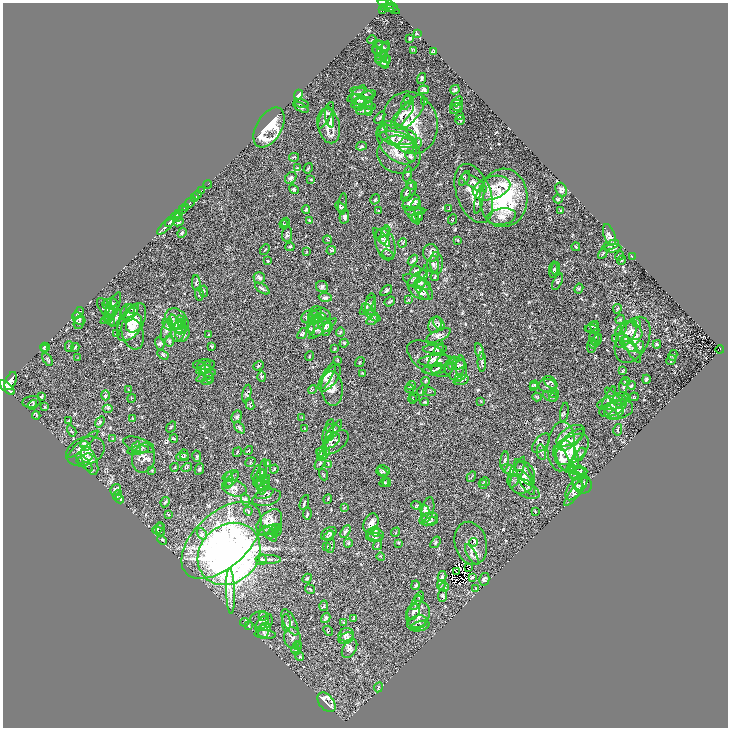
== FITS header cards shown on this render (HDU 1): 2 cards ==
NAXIS1  =                 1451
NAXIS2  =                 1451

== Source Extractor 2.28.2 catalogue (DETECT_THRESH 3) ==
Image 1451 x 1451 px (HDU 1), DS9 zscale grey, zoomed out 1/2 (1 PNG px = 2 x 2 image px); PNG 730 x 730 px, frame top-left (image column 2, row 1450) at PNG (3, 3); each listed source drawn as its Kron ellipse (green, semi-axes under 4 px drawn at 4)
Background 0.446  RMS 0.019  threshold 0.0578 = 3 sigma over >= 5 px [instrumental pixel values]
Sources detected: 599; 23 cannot appear on this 1/2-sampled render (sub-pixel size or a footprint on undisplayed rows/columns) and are neither listed nor drawn; of the other 576, the 500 brightest by FLUX_AUTO listed and drawn (76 fainter detections omitted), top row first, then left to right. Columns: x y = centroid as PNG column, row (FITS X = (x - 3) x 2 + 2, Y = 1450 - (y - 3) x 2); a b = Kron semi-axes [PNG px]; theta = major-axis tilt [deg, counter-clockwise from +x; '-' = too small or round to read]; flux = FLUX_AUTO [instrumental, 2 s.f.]
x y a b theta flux
389 4 4 2 - 500
385 7 3 2 - 88
389 7 12 2 -30 140
392 7 6 3 -9 150
391 9 3 1 - 57
382 10 3 2 - 160
417 33 3 2 - 3.8
410 38 3 2 - 3.7
372 40 5 2 - 2.9
381 46 9 3 -21 5.5
378 48 7 3 70 4.8
414 50 3 2 - 2.1
382 51 11 3 54 7.7
379 52 8 4 -36 6.9
434 52 3 3 - 6
382 57 7 3 42 5
385 58 5 3 - 4.3
385 61 6 3 58 5.9
382 62 8 3 -42 6.4
422 78 6 3 71 5.6
424 90 5 3 - 7.9
455 90 5 3 - 5
362 93 12 3 -14 9.6
298 94 5 3 - 39
356 94 11 3 42 7.8
364 99 14 5 33 19
359 100 8 5 -17 14
409 100 5 3 - 3.7
424 101 3 3 - 2.4
458 101 6 4 40 5.8
406 102 8 3 74 5.3
302 104 7 3 -11 6.1
360 104 6 5 - 12
365 104 11 3 -20 11
456 105 6 5 - 6.9
301 107 8 2 -27 4.1
369 107 9 4 -88 9
456 108 7 5 35 8.6
364 110 8 3 10 8.2
410 112 21 9 50 45
326 115 15 4 64 13
402 115 17 6 50 21
459 116 3 3 - 2.6
329 117 11 3 -79 8.3
380 118 7 3 52 4.6
460 120 5 5 - 4.1
410 123 31 26 -71 150
329 126 18 11 -76 53
269 127 22 12 60 140
383 128 5 4 - 4.9
397 135 20 9 -12 42
399 139 19 7 -14 39
396 143 25 15 -50 99
417 143 5 2 - 2.9
407 145 8 7 - 17
361 146 5 4 - 5.3
399 154 22 19 -14 58
410 156 6 4 -63 6
294 157 5 3 - 5
297 168 3 2 - 2.3
308 168 5 2 - 3.6
408 174 8 2 78 3.8
291 178 6 5 - 7.4
465 178 8 2 60 4.4
311 179 3 2 - 2.5
474 183 14 5 -34 16
208 184 4 2 - 40
410 185 5 2 - 3.6
491 188 19 11 17 58
294 189 5 3 - 5
561 190 7 5 -65 8.6
201 191 2 2 - 240
409 192 11 5 57 11
406 193 6 4 62 5.6
474 193 31 17 -69 75
197 195 4 2 - 770
194 198 2 2 - 200
504 198 29 24 87 280
375 199 5 3 - 4.2
558 199 5 4 - 3.4
479 200 14 3 77 9.1
190 203 6 2 45 1500
411 203 9 7 39 45
343 204 11 4 85 6.1
416 204 6 4 56 6
340 207 6 3 -49 4.3
185 208 4 3 - 570
449 209 4 2 - 2.2
182 210 2 1 - 180
306 210 4 3 - 4
378 210 4 2 - 2.3
561 210 4 3 - 2.9
415 211 10 2 3 5.8
179 213 4 2 - 320
419 214 7 4 -75 7.6
412 215 11 2 -53 5.5
176 216 5 3 - 270
344 217 7 4 79 7.8
417 217 6 2 19 5.7
501 217 15 8 10 30
178 218 2 1 - 57
453 219 5 3 - 2.4
309 220 4 3 - 3.4
170 222 6 2 47 1000
179 222 5 3 - 4.9
286 222 4 2 - 2.6
284 224 4 3 - 3.1
165 227 10 2 42 1100
182 233 5 3 - 4.4
382 233 9 3 26 5.7
287 234 7 5 82 10
385 235 9 3 76 7
609 235 11 5 -70 16
381 237 12 4 -47 14
327 240 4 3 - 3.9
458 240 3 2 - 2.4
403 243 4 3 - 3.4
385 244 16 9 -73 40
611 245 9 4 21 8.5
290 247 5 3 - 3.3
576 247 4 2 - 2.5
613 248 8 4 5 7.4
265 250 6 2 48 3.7
331 250 5 3 - 3.8
306 252 3 3 - 2.4
431 253 9 8 - 16
603 253 6 2 60 3.3
388 254 6 2 -25 2.8
619 256 4 3 - 2.9
632 257 4 1 - 4.1
413 260 6 4 50 6.4
621 260 5 2 - 2.4
268 261 4 3 - 3
436 263 11 6 -87 12
433 265 8 6 89 10
555 268 6 3 80 4.9
553 270 8 2 84 4.4
416 271 5 5 - 6.9
435 277 4 2 - 3.4
259 278 6 5 - 8.2
417 278 11 4 38 12
422 279 14 4 73 13
417 282 15 6 -22 20
558 282 9 4 65 6.5
196 283 8 3 -88 5.7
322 287 6 5 - 7.7
262 288 8 3 -34 6.8
579 289 5 3 - 3.9
386 290 7 3 36 5.2
423 290 12 7 -50 26
204 291 5 3 - 4
419 292 11 5 -29 15
199 294 6 3 -79 5.2
325 297 6 4 -4 6.9
408 300 3 3 - 2.2
390 301 6 3 39 4.5
110 303 7 3 7 5.2
107 304 5 2 - 3.5
113 306 15 5 63 12
367 306 11 4 53 8.3
371 306 12 5 85 12
106 308 12 6 -52 13
132 309 6 3 -27 5.2
368 309 7 4 -35 7
617 309 5 2 - 3.5
78 313 6 3 54 3.8
128 313 9 7 82 20
131 313 11 3 54 11
321 313 11 6 -21 11
315 314 7 2 39 4.5
110 315 12 3 44 6.5
373 316 8 3 -32 7.7
307 317 6 5 - 8.8
115 318 10 4 69 8.6
313 318 7 5 82 10
319 318 6 3 31 5.5
79 319 7 5 -40 9.4
108 319 4 4 - 5.4
316 319 6 3 10 6
620 319 5 2 - 3.5
110 320 6 3 -46 6.2
372 320 6 3 31 4.5
177 321 14 10 -51 35
132 322 21 11 59 61
181 322 7 3 -63 7.3
79 323 7 5 73 7.4
134 323 10 7 60 31
636 323 5 2 - 3.5
439 324 7 5 -59 7.9
168 325 6 4 -50 10
176 325 11 5 -62 20
325 325 8 6 -38 11
435 325 8 6 71 12
179 326 5 3 - 5.7
592 326 7 2 36 4.6
594 327 6 3 -78 3.8
167 329 11 5 71 15
311 329 5 4 - 6.4
316 329 8 7 - 16
323 329 16 2 35 8.7
326 329 7 3 71 5.5
592 329 7 3 -8 6.2
621 329 7 3 46 6.8
179 330 11 7 76 26
632 331 12 8 -33 24
340 332 5 3 - 3.7
133 333 16 10 -73 30
182 333 8 7 - 17
117 334 4 2 - 5
302 334 6 4 54 5.9
627 334 15 7 55 32
209 335 4 2 - 2.8
439 335 13 5 25 15
615 338 3 2 - 2.2
594 340 7 3 -66 6
597 340 6 3 62 5
625 340 5 3 - 6
633 340 25 15 62 72
169 341 5 4 - 5.5
344 343 4 4 - 4.3
160 344 6 4 -73 6.3
593 344 5 4 - 5.2
657 344 4 3 - 3.3
212 346 4 2 - 3.4
591 346 7 3 86 4.7
629 346 8 4 -32 9.9
45 347 5 4 - 5.2
69 347 5 3 - 3.1
75 347 4 2 - 3.6
640 347 6 4 72 6.9
44 349 4 3 - 4.1
334 349 3 2 - 2.6
435 349 12 4 1 11
720 349 4 2 - 84
632 350 15 5 -59 15
479 351 8 4 -76 9.3
163 355 6 4 -31 5.9
436 355 15 4 60 15
673 355 5 2 - 3.1
310 356 5 2 - 2.7
77 358 4 2 - 2.2
48 359 7 4 -60 5.2
430 359 25 14 -34 35
337 360 3 3 - 2.4
436 360 18 5 3 16
671 360 5 2 - 4.2
360 362 5 2 - 2.4
482 362 10 3 90 7.7
452 364 6 3 65 4.1
204 365 11 5 4 11
458 365 7 3 21 6.4
460 365 10 3 85 5.4
259 366 6 3 38 5
206 367 6 2 65 5
202 368 6 3 -80 5.2
437 368 6 3 42 6.9
456 369 12 11 - 19
203 370 7 3 18 6.4
433 370 11 3 1 7.1
623 371 3 3 - 3
363 373 3 2 - 2.4
206 376 11 3 28 7.3
327 376 15 4 60 20
209 377 6 2 -66 3.7
262 377 5 4 - 5.1
330 378 16 7 53 28
459 378 3 2 - 2.4
646 379 4 3 - 5.4
461 380 8 3 16 4.6
11 381 9 5 67 3400
207 381 6 2 16 3
426 381 4 3 - 3.5
625 381 4 3 - 3.7
551 382 8 5 -40 7.7
534 385 4 3 - 3.8
632 385 4 2 - 2.7
411 386 5 3 - 4.1
533 386 4 4 - 4.5
548 386 9 6 -10 10
623 386 7 4 83 7
7 387 10 4 -42 3500
332 388 17 11 -86 33
128 389 3 2 - 2.1
410 389 4 2 - 2.8
313 390 5 2 - 2.2
422 391 6 2 51 3.8
429 392 6 3 -10 3.6
552 393 4 2 - 2.2
247 394 9 4 77 7.3
105 395 5 3 - 4.7
41 396 4 1 - 2.9
550 396 7 5 -22 7.4
554 396 6 2 61 3.9
414 397 5 3 - 2.8
537 397 5 3 - 3.5
634 397 4 3 - 2.5
132 398 4 2 - 2.1
609 398 13 2 63 5.8
614 398 13 4 -51 13
620 398 8 6 11 12
627 398 3 3 - 2.5
413 399 4 2 - 2.4
481 401 4 2 - 2.5
32 402 9 5 7 7
425 402 4 2 - 3
612 403 15 7 12 23
250 404 6 2 -66 3.3
33 405 5 3 - 5.3
44 407 3 2 - 2.5
108 408 5 3 - 4.9
613 408 14 7 24 24
619 410 15 9 13 29
564 412 10 4 81 5.4
612 413 9 3 -44 8.1
616 414 9 4 30 10
36 415 4 2 - 2.7
237 417 6 5 - 7.8
132 418 4 2 - 2.4
302 418 4 2 - 2.3
69 421 4 2 - 2.5
100 422 6 3 53 6.1
171 427 6 2 55 3.2
239 428 7 3 -49 6.2
333 428 7 3 -4 6.4
305 429 3 3 - 2.4
618 430 6 2 77 3.1
72 431 6 2 -60 3
328 431 13 5 73 11
333 431 13 4 53 12
570 436 15 8 31 29
113 439 3 3 - 2.1
174 439 4 3 - 3.6
572 440 15 6 40 25
331 441 10 6 37 12
335 442 15 8 41 23
541 443 11 6 50 10
83 444 20 3 42 10
139 445 16 7 -18 16
85 446 5 3 - 6.2
561 447 25 13 86 71
136 448 6 3 78 5
572 449 19 12 41 64
138 450 11 3 9 7.3
248 450 5 3 - 4.1
85 451 20 14 21 45
322 451 6 3 53 5.1
237 452 5 2 - 2.8
541 452 8 4 -80 8.5
184 454 5 3 - 3.5
321 454 6 3 -47 4.6
580 454 7 4 59 6.9
324 455 8 2 44 5.2
197 456 6 4 -78 6.1
567 456 17 11 -70 46
183 457 6 3 0 3.7
144 458 15 11 75 27
561 458 14 6 -65 20
84 459 8 4 23 14
90 460 15 7 -68 23
505 461 9 4 85 6.6
84 462 11 3 -48 8.1
250 462 5 3 - 3.3
267 463 3 2 - 2.1
320 463 7 3 53 5.5
574 463 4 3 - 4.4
328 465 4 3 - 4.6
175 467 4 2 - 2.5
187 467 5 4 - 4
199 469 6 3 67 5.3
274 469 4 2 - 2.7
572 469 4 4 - 4.6
152 470 4 3 - 2.7
510 470 8 4 -21 12
383 471 6 5 - 8
577 471 8 3 -10 7.2
581 471 6 4 -79 6.1
382 472 5 4 - 6.3
518 472 17 4 69 16
524 472 15 6 -58 23
262 473 14 4 78 13
256 474 8 3 74 6.6
324 474 6 3 -71 4.1
575 474 6 3 -35 4.4
578 474 9 5 17 10
231 476 8 5 21 11
260 476 7 4 57 8.8
471 477 6 2 59 2.6
521 478 16 13 87 50
229 480 7 4 -88 9.2
232 480 10 4 53 10
262 481 9 3 28 7.6
265 481 6 4 -59 6.4
384 482 5 3 - 4.4
485 482 5 2 - 2.3
526 482 14 5 -57 20
387 483 4 3 - 3.8
483 484 5 2 - 2.8
582 484 10 9 - 15
578 485 7 4 -44 9.4
261 486 8 3 -71 8.4
264 486 5 3 - 5.1
523 487 18 8 -30 22
234 488 12 8 -17 21
574 489 12 6 57 21
115 490 6 4 57 9.7
576 492 18 4 51 17
265 493 9 5 23 8.9
117 495 5 3 - 3.2
267 498 14 8 14 11
120 499 4 3 - 13
328 499 5 2 - 2.4
245 500 6 4 -70 6.2
165 502 5 3 - 4.6
304 502 8 3 71 5.4
416 505 5 3 - 3.4
344 507 4 2 - 2.3
425 510 6 4 -63 7.6
428 510 13 6 78 14
248 511 4 2 - 3.3
535 511 4 2 - 2.6
168 514 4 3 - 2.8
307 514 6 3 82 4
429 519 9 6 16 12
430 521 7 4 13 7.6
269 522 15 10 46 31
371 523 10 7 68 20
158 528 6 2 42 4.5
160 529 7 3 -90 4.8
270 530 12 3 20 11
158 531 6 2 -21 4.3
274 531 5 4 - 6.2
345 532 7 3 58 6
375 532 5 4 - 5.5
396 532 5 2 - 2.6
273 533 8 3 24 7.2
329 533 8 5 34 8.2
202 534 6 4 -54 7.8
270 534 9 4 -53 8
375 534 9 6 -11 11
329 536 6 3 48 5.2
374 537 8 4 -4 5.8
162 540 5 2 - 6
221 540 48 27 43 630
435 542 6 3 54 4.2
473 542 4 3 - 8.5
348 543 4 3 - 3.7
399 543 4 3 - 2.6
471 543 22 16 -75 44
330 545 7 3 83 5.7
378 545 5 3 - 4.2
326 547 4 3 - 2.7
229 554 34 28 44 2200
472 555 11 4 -60 13
381 557 4 3 - 3
261 559 5 5 - 7.5
268 559 13 2 -2 9.6
469 567 3 1 - 3.7
456 571 3 1 - 3.2
442 577 5 4 - 5.7
472 577 3 2 - 3.6
307 578 5 3 - 4.1
484 579 6 5 - 7.9
415 585 4 4 - 6.7
441 585 5 3 - 3.8
444 587 5 3 - 4.4
476 588 3 2 - 2.3
310 589 5 2 - 3.1
230 591 22 4 -88 28
443 596 6 4 85 6.9
419 597 6 4 54 5.1
416 603 8 3 58 8.3
324 606 5 3 - 3.3
414 612 8 5 63 13
418 615 14 11 65 35
263 616 4 2 - 3
326 618 5 3 - 9.8
353 618 4 3 - 2.9
262 620 11 8 -6 17
244 622 4 3 - 5
290 622 14 6 -63 20
262 623 9 4 49 12
286 623 8 2 -86 4.9
344 623 3 3 - 2.4
417 623 10 6 23 16
249 626 4 3 - 3.7
420 626 10 5 16 9.6
265 627 5 2 - 3.7
328 631 5 3 - 3.4
263 632 6 5 - 8.1
265 635 11 4 -3 8.5
346 635 7 6 - 16
292 638 10 8 -83 18
346 638 8 5 25 11
298 645 4 3 - 2.9
296 647 6 3 44 4.1
349 648 10 6 58 13
296 650 5 3 - 3.6
300 657 4 3 - 3.7
378 687 5 3 - 3.3
327 702 11 7 -52 74
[76 fainter detections neither listed nor drawn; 23 sub-pixel or undisplayed-footprint detections neither listed nor drawn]